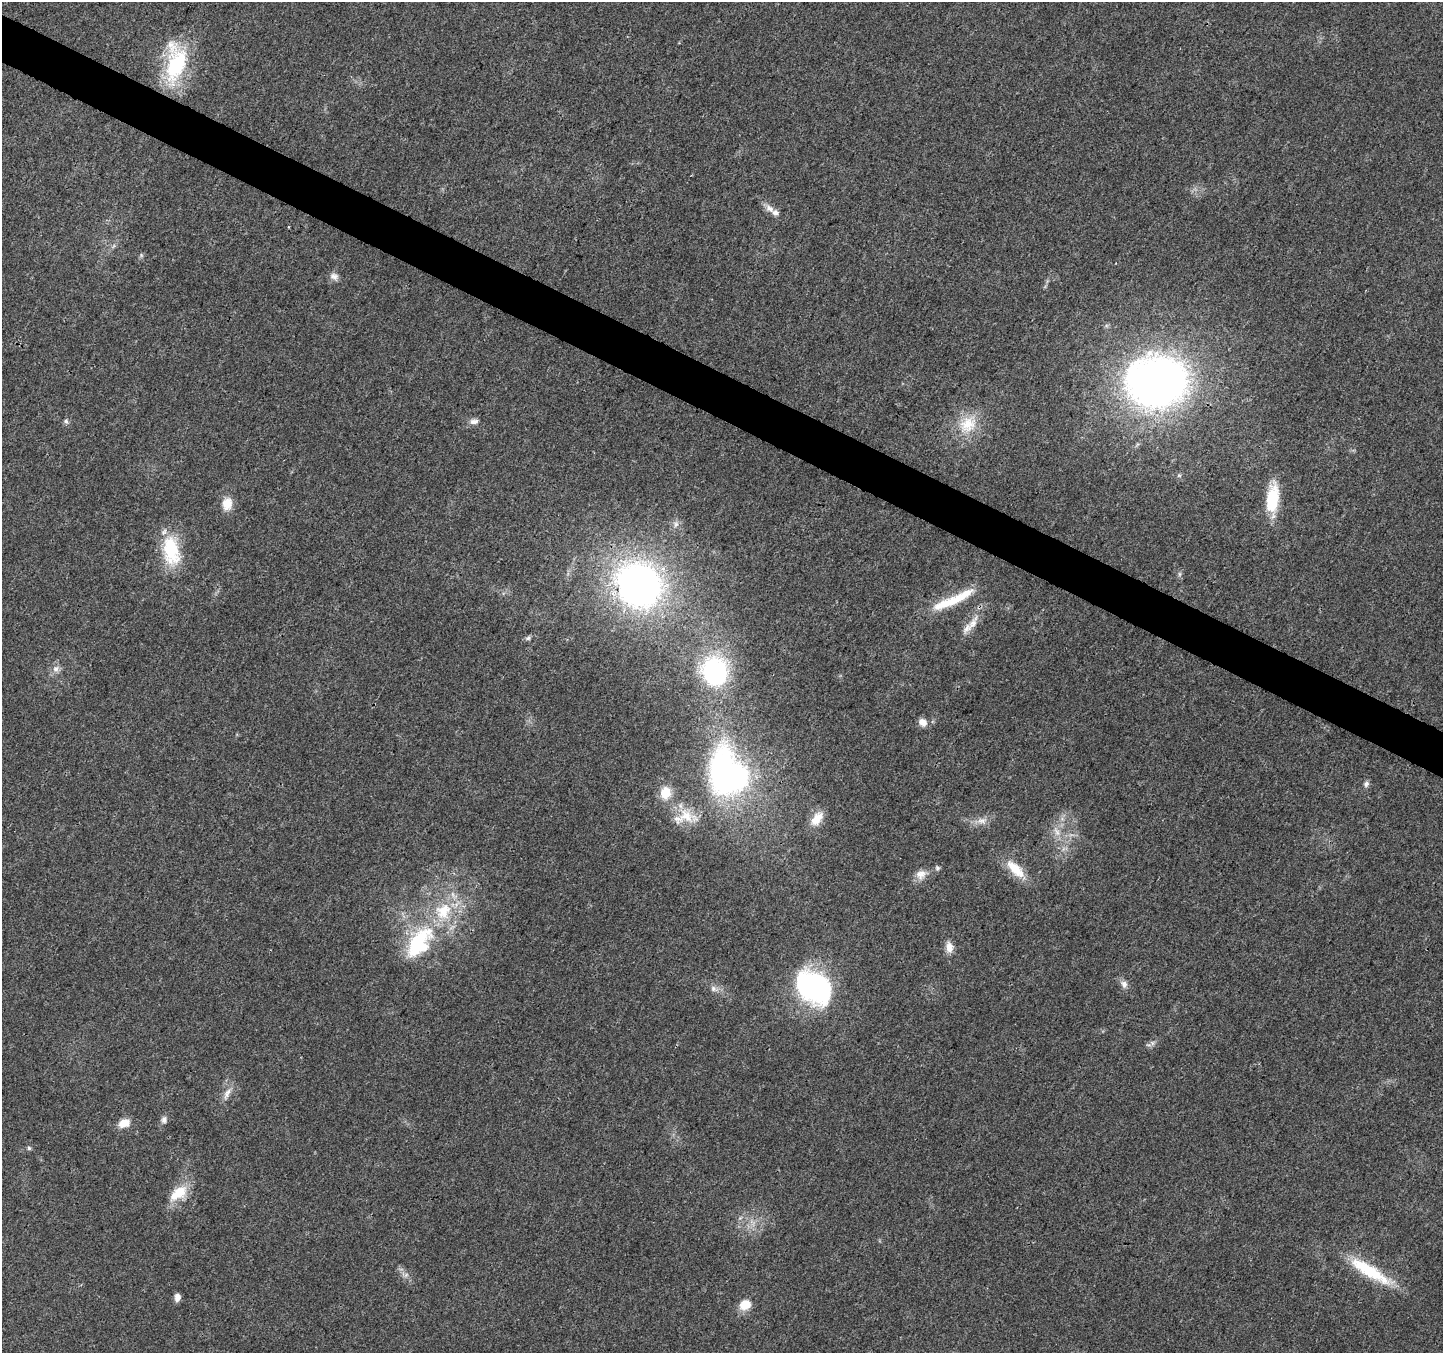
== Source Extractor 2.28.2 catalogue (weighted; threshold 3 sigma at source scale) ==
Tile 11 of 4 x 4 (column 3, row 3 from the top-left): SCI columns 2891-4331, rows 1618-2968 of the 5773 x 5868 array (HDU 1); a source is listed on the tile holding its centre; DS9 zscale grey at full resolution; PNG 1445 x 1355 px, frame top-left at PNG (2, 2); no overlay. Shown black and unused: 3% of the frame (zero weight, under 3 of 4 exposures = <1% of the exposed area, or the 3 px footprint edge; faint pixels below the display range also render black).
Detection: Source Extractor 2.28.2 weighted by HDU 2 'WHT'; one run over the whole footprint, this tile lists its part. Background 0.0174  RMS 0.0028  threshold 0.0127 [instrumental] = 3 sigma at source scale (4.5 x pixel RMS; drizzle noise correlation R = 1.50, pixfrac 1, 0.0396/0.0396 arcsec/px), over >= 5 px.
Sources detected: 50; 1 too faint to see at this stretch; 1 inside a brighter object's white glare — not listed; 4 inside a brighter listed object's ellipse — not listed separately; the other 44 listed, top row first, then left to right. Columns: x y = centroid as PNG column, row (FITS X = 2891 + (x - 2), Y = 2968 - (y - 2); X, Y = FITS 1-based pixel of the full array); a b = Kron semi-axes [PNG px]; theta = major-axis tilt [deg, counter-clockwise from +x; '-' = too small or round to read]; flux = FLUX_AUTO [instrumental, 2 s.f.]
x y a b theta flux
176 63 52 24 84 23
770 208 13 9 -35 2.1
141 255 6 4 -72 0.41
334 276 12 9 -11 1.5
1157 382 54 45 3 180
66 421 7 5 -74 0.68
474 421 12 7 5 1.5
968 424 29 22 48 9.4
1272 498 37 15 83 11
227 504 16 12 81 4
676 524 9 7 84 1.2
171 551 41 21 -80 15
1179 574 7 4 90 0.54
639 585 43 38 -41 120
946 603 39 12 22 8.7
973 623 26 10 64 3.6
528 638 8 5 2 0.66
56 669 10 8 74 1.6
715 672 26 23 -71 38
923 722 11 8 -34 2.1
722 770 45 21 82 64
1366 784 9 6 55 0.84
665 793 14 12 84 5.2
686 816 32 19 -16 8.1
817 819 21 11 52 4.2
982 821 16 9 6 2.3
937 868 7 6 - 0.63
1015 869 31 12 -45 6.5
921 874 14 13 - 2.7
419 943 54 29 55 26
949 947 14 9 -87 2.3
1124 984 10 8 -70 1.5
813 987 39 30 -40 50
714 989 11 8 -28 1.5
1149 1045 9 3 -5 0.57
227 1093 21 7 62 2.3
164 1120 9 7 -82 1.1
124 1123 14 10 21 3.2
29 1148 5 5 - 0.49
178 1193 28 15 35 7.1
1370 1271 63 14 -31 15
406 1275 8 5 45 0.71
177 1298 8 6 86 1.8
745 1305 12 10 22 4.5